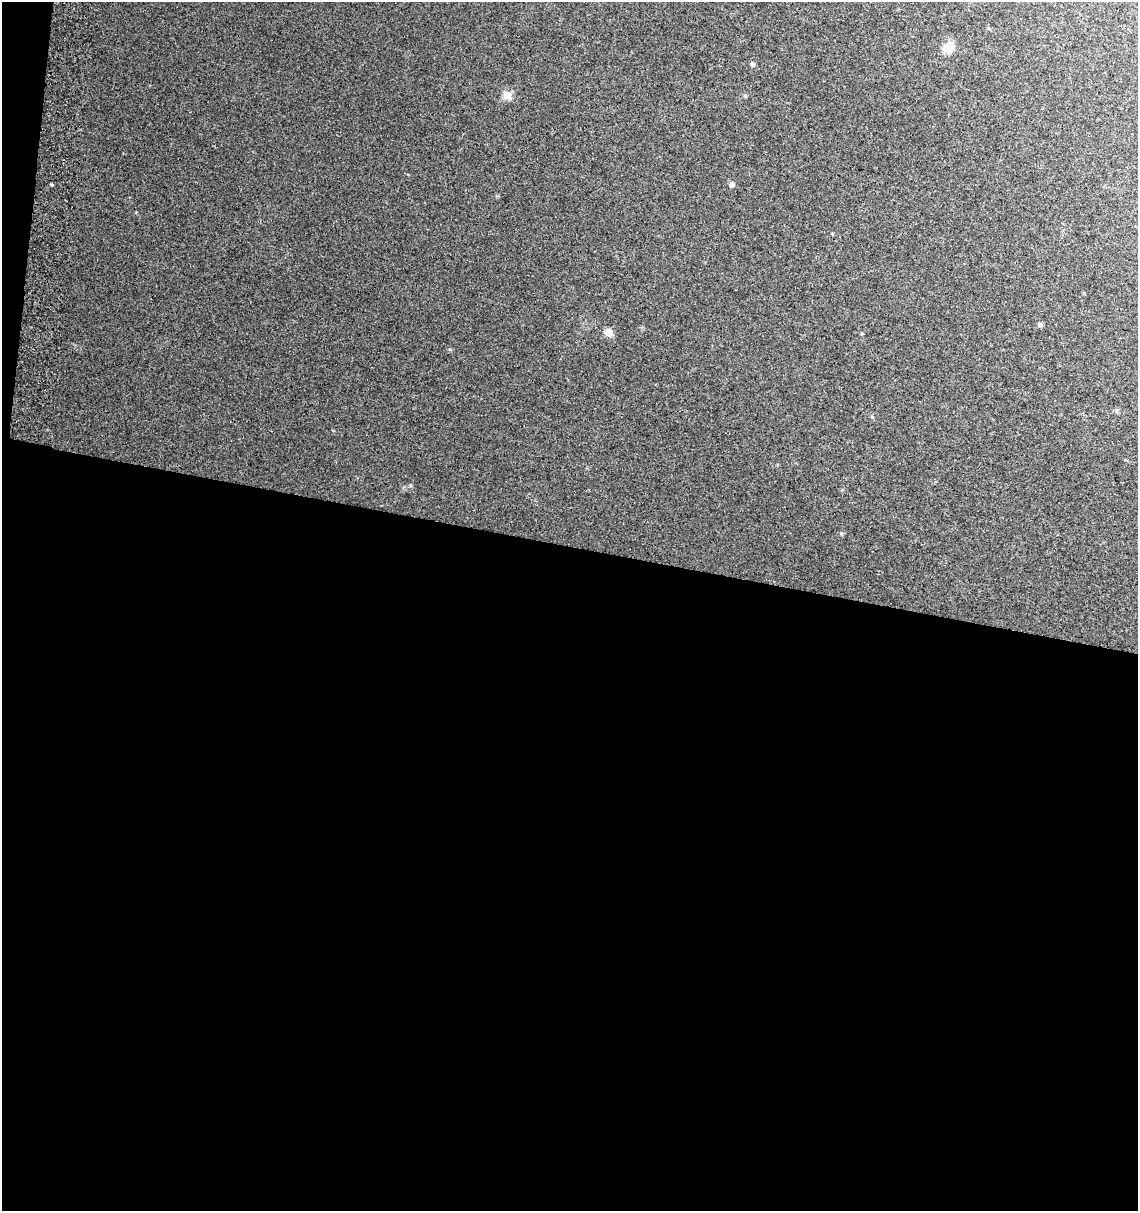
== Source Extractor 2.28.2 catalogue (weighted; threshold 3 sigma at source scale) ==
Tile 13 of 4 x 4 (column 1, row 4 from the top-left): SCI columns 328-1463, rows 7-1215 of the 5136 x 4857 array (HDU 1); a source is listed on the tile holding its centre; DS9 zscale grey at full resolution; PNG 1140 x 1213 px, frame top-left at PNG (2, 2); no overlay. Shown black and unused: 56% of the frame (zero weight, under 2 of 3 exposures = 2% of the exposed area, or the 3 px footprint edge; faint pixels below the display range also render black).
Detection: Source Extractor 2.28.2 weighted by HDU 2 'WHT'; one run over the whole footprint, this tile lists its part. Background 0.0665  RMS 0.01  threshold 0.0464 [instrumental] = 3 sigma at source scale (4.5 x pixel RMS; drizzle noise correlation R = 1.50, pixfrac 1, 0.0396/0.0396 arcsec/px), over >= 5 px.
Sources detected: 7; all 7 listed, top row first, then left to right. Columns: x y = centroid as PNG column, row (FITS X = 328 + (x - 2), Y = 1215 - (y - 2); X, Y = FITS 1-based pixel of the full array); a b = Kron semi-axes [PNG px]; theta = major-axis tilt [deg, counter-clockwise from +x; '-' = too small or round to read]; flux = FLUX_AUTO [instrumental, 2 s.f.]
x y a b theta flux
948 47 9 8 - 19
753 64 6 5 - 1.8
507 95 5 5 - 27
732 184 6 6 - 3.4
52 185 3 3 - 1.5
1040 325 6 5 - 2.1
609 332 7 6 - 12